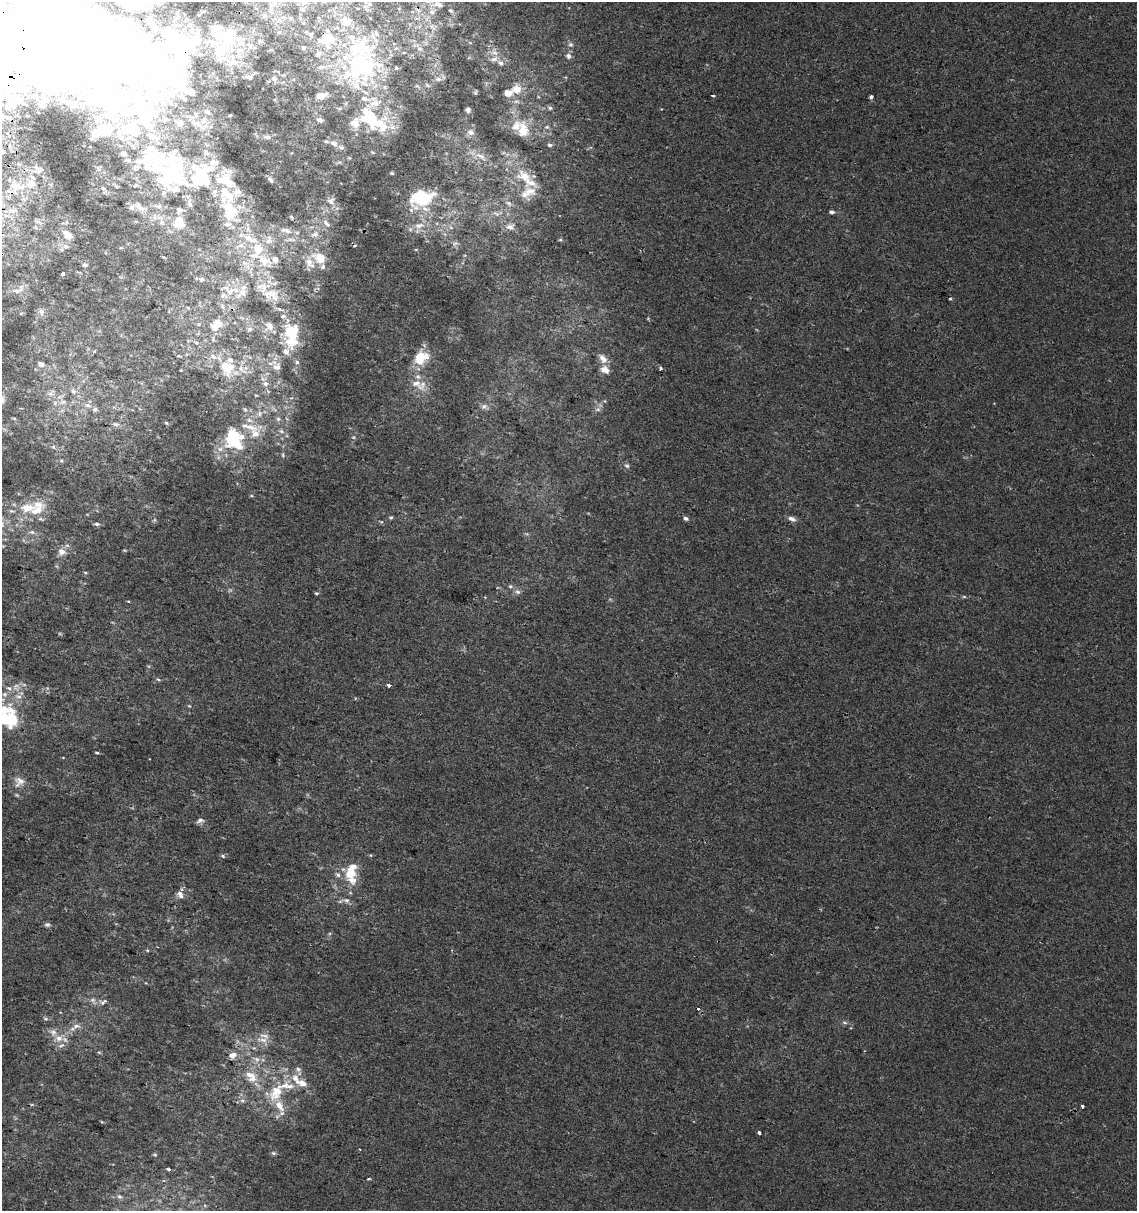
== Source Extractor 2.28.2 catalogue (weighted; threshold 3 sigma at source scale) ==
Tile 11 of 4 x 4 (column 3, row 3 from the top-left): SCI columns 2599-3733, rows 1216-2424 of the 5136 x 4857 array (HDU 1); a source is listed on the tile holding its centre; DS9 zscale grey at full resolution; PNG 1139 x 1213 px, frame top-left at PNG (2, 2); no overlay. Shown black and unused: <1% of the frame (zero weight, under 2 of 3 exposures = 2% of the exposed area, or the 3 px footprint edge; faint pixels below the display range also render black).
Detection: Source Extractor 2.28.2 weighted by HDU 2 'WHT'; one run over the whole footprint, this tile lists its part. Background 9.81e-04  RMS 0.0028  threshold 0.0124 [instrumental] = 3 sigma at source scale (4.5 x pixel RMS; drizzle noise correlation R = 1.50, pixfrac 1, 0.0396/0.0396 arcsec/px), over >= 5 px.
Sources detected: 274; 2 too faint to see at this stretch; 13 inside a brighter object's white glare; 1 cosmic-ray / hot-pixel residue — not listed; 75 inside a brighter listed object's ellipse — not listed separately; the other 183 listed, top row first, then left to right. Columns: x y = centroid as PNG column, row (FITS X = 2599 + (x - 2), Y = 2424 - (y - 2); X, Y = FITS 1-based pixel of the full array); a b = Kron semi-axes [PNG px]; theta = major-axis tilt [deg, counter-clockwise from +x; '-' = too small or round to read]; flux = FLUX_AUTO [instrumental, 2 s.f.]
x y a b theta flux
140 3 26 18 17 19
275 3 9 7 61 1.9
369 4 6 5 - 0.62
438 4 13 6 -10 1.3
303 9 8 6 0 0.8
451 10 5 4 - 0.34
204 11 5 3 - 0.39
432 12 6 6 - 0.73
283 17 6 6 - 0.71
306 32 5 5 - 0.43
225 37 33 17 -26 11
570 44 7 7 - 0.66
362 47 85 22 -47 27
420 49 6 4 -2 0.5
29 53 55 48 -90 380
495 53 10 6 -36 1.3
568 56 6 5 - 0.95
494 59 10 5 13 0.94
501 63 7 5 -15 0.7
249 77 6 4 -2 0.44
274 79 6 5 - 0.49
438 79 9 6 0 1.1
428 85 7 4 -47 0.52
356 86 68 32 -39 28
516 89 13 10 1 2.4
475 93 6 5 - 0.37
508 93 5 4 - 3.5
713 96 4 2 - 0.59
871 96 4 3 - 0.6
182 97 15 6 -51 1.2
550 108 5 5 - 0.43
468 110 6 5 - 0.78
207 112 7 5 -36 0.61
3 116 6 5 - 0.66
115 119 11 6 10 1.5
165 119 7 7 - 0.83
320 120 7 5 -20 0.99
180 123 11 9 -5 1.7
107 127 13 10 -14 3.5
203 127 17 7 11 2
523 130 13 9 -83 4.6
471 132 8 7 - 1.3
97 135 8 6 -4 1.2
267 137 7 4 -7 0.67
334 143 12 7 -32 1.4
550 145 6 4 -2 0.52
3 152 5 4 - 0.54
481 156 18 6 -30 2
153 167 58 33 -32 20
39 171 13 6 47 0.98
392 173 4 3 - 0.3
201 175 38 30 53 20
525 176 17 11 -26 4.9
270 180 8 4 -61 0.58
17 186 20 11 1 4.1
529 191 20 14 4 4.6
422 198 16 12 5 18
331 201 10 8 49 1.2
509 203 9 6 -39 1.1
140 207 17 8 -35 2.5
13 211 9 6 29 1.2
230 212 32 18 -69 13
832 212 5 4 - 0.8
496 213 10 5 -33 0.91
155 217 10 4 -89 0.81
291 217 5 3 - 0.3
179 222 13 12 - 4.4
39 223 10 3 -21 0.49
162 223 8 7 - 1.1
327 223 13 5 -45 0.83
419 225 16 6 13 1.9
510 227 11 8 1 1.8
286 230 16 6 -16 1.6
315 234 9 7 -8 1.1
67 235 13 8 -54 3.1
251 239 21 8 -10 3.2
290 240 7 4 0 0.59
455 243 9 3 14 0.47
354 245 3 3 - 0.8
66 246 8 7 - 0.94
121 248 4 3 - 0.37
258 249 9 8 - 4
320 258 12 9 -30 5.2
264 260 16 12 -25 3.9
309 262 14 10 -68 2.5
85 265 6 4 1 0.46
63 274 3 3 - 1.8
202 279 6 5 - 0.58
17 291 7 6 - 0.74
229 292 9 7 0 1.8
243 293 12 7 -48 1.7
270 293 21 14 17 4.1
950 299 4 3 - 0.25
280 310 3 3 - 2
41 311 7 6 - 0.92
199 324 5 3 - 0.28
216 324 18 12 48 4.3
270 326 13 9 -70 1.7
250 329 8 6 -13 0.64
291 332 23 20 69 10
196 343 6 5 - 0.58
420 358 19 14 46 6.4
603 359 14 8 -51 2
297 362 4 4 - 1.6
41 364 6 5 - 0.97
277 367 12 10 32 2.4
227 368 21 18 -66 8
661 368 3 3 - 0.86
605 370 10 8 -31 2.1
265 384 8 8 - 1.4
417 384 24 11 -37 3.8
73 392 8 6 -37 0.8
50 394 7 4 19 0.64
63 402 6 6 - 0.8
87 405 8 6 -14 0.95
484 406 9 7 24 1.1
95 409 7 6 - 0.58
245 409 8 5 -63 0.81
598 409 8 5 17 0.75
278 419 7 7 - 0.88
166 423 4 3 - 0.26
116 424 9 5 -14 0.68
281 431 8 6 -28 0.96
255 433 30 15 60 8.4
353 437 5 3 - 0.29
233 439 29 20 -67 16
53 447 5 5 - 0.43
283 455 7 5 84 0.49
627 466 7 5 -39 0.57
27 508 26 12 -3 5.2
391 517 6 4 1 0.36
686 518 5 4 - 0.8
792 519 10 6 -22 1.2
381 522 5 4 - 0.31
97 524 6 4 -10 0.6
32 532 6 5 - 0.55
62 552 10 8 -25 1.7
85 572 5 3 - 0.26
510 586 6 5 - 0.44
518 592 8 7 - 0.9
317 593 3 3 - 0.95
485 597 3 3 - 0.22
964 597 6 4 0 0.34
128 601 4 3 - 0.19
158 679 6 4 -5 0.37
389 685 4 3 - 0.73
9 688 8 5 -26 0.82
5 694 8 7 - 1.1
18 696 10 6 -3 1.1
7 721 27 20 -23 12
97 753 4 3 - 0.4
19 782 16 14 53 2.7
200 820 11 6 18 0.88
371 855 4 3 - 0.24
223 856 6 4 -48 0.39
351 872 11 9 60 6.5
338 875 8 6 -44 0.79
180 894 10 6 -64 1.3
346 900 9 7 -20 1.1
47 925 7 5 8 0.64
147 950 5 3 - 0.24
93 1000 10 7 -57 1.1
103 1002 11 7 24 1.1
698 1008 3 3 - 1.9
45 1019 7 4 -19 0.45
844 1023 8 4 -9 0.53
76 1026 10 6 5 1.4
59 1038 11 9 1 2.4
263 1040 14 6 -8 1.8
233 1055 12 8 21 1.8
257 1059 8 6 -68 1.1
298 1069 8 6 -43 0.86
250 1075 15 11 -4 3.5
302 1083 17 8 -19 3.2
276 1092 28 16 60 9.7
242 1100 6 5 - 0.69
1082 1106 3 3 - 0.73
759 1132 3 3 - 1.7
273 1153 7 5 -26 0.48
155 1155 5 3 - 0.29
168 1169 4 3 - 0.4
369 1179 3 3 - 0.93
119 1196 7 5 -3 0.62
Overlapping masked pixels (flux is a lower limit): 3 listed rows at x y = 362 47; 29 53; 216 324
Isophote crosses this tile's border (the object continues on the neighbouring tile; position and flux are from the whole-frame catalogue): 7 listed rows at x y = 140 3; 438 4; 362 47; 29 53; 3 116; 3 152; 7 721
Unlisted compact peaks at least as high as the median listed source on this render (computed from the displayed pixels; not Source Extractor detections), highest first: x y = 102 1122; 61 461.